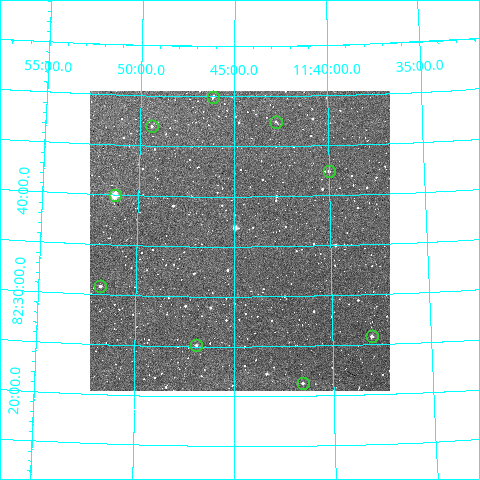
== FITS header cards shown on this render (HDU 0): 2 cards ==
NAXIS1  =                  300
NAXIS2  =                  300

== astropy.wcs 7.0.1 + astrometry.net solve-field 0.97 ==
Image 300 x 300 px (HDU 0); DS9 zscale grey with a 90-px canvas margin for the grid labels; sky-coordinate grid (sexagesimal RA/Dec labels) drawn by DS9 from the SOLVED WCS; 9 Tycho-2 reference stars matched to detected sources circled (green)
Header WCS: RA---TAN/DEC--TAN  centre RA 11:44:42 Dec +82:36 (176.18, +82.59 deg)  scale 6 arcsec/px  FOV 30.0' x 30.0'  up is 0 deg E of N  parity normal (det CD < 0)
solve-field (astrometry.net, Tycho-2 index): VERIFIED the header's WCS against the Tycho-2 star catalogue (verified at 2 index scales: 8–9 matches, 0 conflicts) and refined it, rather than solving blind
Solved WCS: RA---TAN-SIP/DEC--TAN-SIP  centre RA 11:44:42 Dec +82:36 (176.17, +82.59 deg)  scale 6 arcsec/px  FOV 30.0' x 30.0'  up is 0 deg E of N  parity normal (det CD < 0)
The solver's refit moves the header's centre by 0.65 arcsec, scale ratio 1.001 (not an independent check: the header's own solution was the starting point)
Tycho-2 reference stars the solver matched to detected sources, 9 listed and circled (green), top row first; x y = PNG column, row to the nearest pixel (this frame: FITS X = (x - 90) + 1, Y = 300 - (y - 91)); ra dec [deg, ICRS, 3 dp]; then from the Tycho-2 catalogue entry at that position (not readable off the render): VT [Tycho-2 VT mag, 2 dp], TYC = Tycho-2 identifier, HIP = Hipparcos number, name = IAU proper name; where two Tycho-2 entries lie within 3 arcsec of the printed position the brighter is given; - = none
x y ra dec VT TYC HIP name
213 97 176.533 +82.833 11.99 4632-773-1 - -
276 122 175.697 +82.791 12.67 4632-1804-1 - -
152 126 177.344 +82.782 12.69 4632-1832-1 - -
329 171 175.002 +82.707 11.73 4632-1710-1 - -
115 195 177.807 +82.666 8.57 4632-1632-1 57811 -
100 286 177.960 +82.514 11.36 4632-1543-1 - -
372 336 174.505 +82.431 11.19 4556-358-1 - -
196 345 176.724 +82.419 11.95 4556-366-1 - -
303 383 175.386 +82.354 12.02 4556-420-1 - -